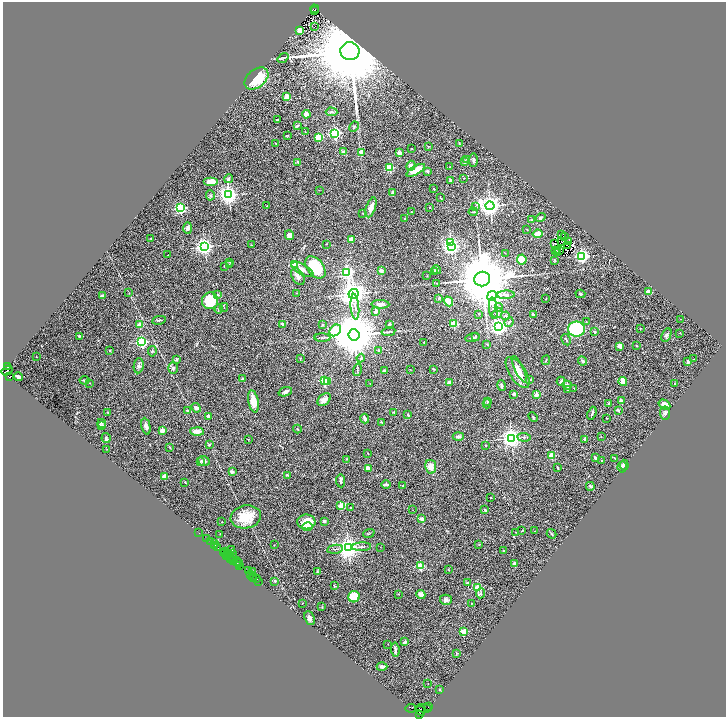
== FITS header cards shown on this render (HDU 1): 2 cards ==
NAXIS1  =                 1447
NAXIS2  =                 1430

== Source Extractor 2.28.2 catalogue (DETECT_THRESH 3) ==
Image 1447 x 1430 px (HDU 1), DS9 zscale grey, zoomed out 1/2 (1 PNG px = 2 x 2 image px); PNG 728 x 719 px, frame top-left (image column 2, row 1430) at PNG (3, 2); each listed source drawn as its Kron ellipse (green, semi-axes under 4 px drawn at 4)
Background 1.12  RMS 0.039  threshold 0.118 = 3 sigma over >= 5 px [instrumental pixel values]
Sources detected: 390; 64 cannot appear on this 1/2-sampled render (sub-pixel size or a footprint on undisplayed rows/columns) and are neither listed nor drawn; the other 326 listed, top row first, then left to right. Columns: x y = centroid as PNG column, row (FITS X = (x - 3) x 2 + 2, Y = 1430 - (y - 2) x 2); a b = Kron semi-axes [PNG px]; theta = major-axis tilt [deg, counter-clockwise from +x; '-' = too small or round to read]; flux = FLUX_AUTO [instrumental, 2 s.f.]
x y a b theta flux
314 9 4 3 - 530
314 11 2 1 - 77
315 26 3 1 - 39
300 30 2 2 - 160
350 51 9 9 - 170000
283 58 6 3 38 10
256 79 13 9 40 220
287 97 2 2 - 240
331 112 6 3 -4 11
306 114 4 3 - 75
277 120 3 2 - 9.2
297 126 4 2 - 16
354 127 5 4 - 13
305 132 3 2 - 5.4
335 133 3 3 - 1900
287 135 4 1 - 4.2
319 137 3 3 - 450
459 143 3 3 - 4.5
276 144 2 2 - 2.7
428 146 2 2 - 12
412 148 2 2 - 2.8
344 152 3 3 - 33
361 153 2 2 - 130
399 153 2 2 - 130
467 159 3 3 - 7.5
473 160 7 4 89 13
298 162 2 2 - 36
465 162 4 3 - 12
411 166 5 4 - 36
450 167 2 2 - 4.9
390 168 3 3 - 440
416 170 10 4 30 120
427 171 2 2 - 45
464 178 2 1 - 2.2
228 179 4 3 - 13
450 180 2 2 - 58
211 182 7 4 0 74
434 189 2 2 - 4.4
319 190 2 2 - 2.4
393 193 4 2 - 35
210 195 5 4 - 12
228 195 4 4 - 4700
440 198 3 2 - 6
267 206 2 2 - 4.9
490 206 4 4 - 6600
371 207 10 4 69 65
430 207 2 1 - 3.2
475 207 4 3 - 9.2
180 208 3 3 - 1200
412 212 3 2 - 2.9
473 212 4 2 - 5.5
363 213 3 2 - 4
541 218 5 3 - 14
405 219 2 2 - 6.2
531 220 3 2 - 6.9
188 228 6 4 90 19
527 230 3 2 - 2.5
538 234 5 3 - 140
561 234 2 1 - 1.9
289 235 5 4 - 51
565 237 2 1 - 3
150 238 3 2 - 3.4
351 240 3 3 - 74
562 241 2 1 - 0.75
568 241 2 1 - 1.3
450 243 3 3 - 810
326 244 3 2 - 2.8
555 244 2 1 - 1.3
251 245 2 1 - 1.9
567 245 2 1 - 3.1
204 247 3 3 - 3500
451 247 4 3 - 2800
558 250 2 1 - 2.4
560 250 2 1 - 0.28
555 251 2 1 - 2.5
505 253 2 2 - 2.8
558 253 2 1 - 8
168 255 2 2 - 2.3
582 256 3 3 - 2200
522 259 5 5 - 150
554 260 4 2 - 5.3
230 262 2 2 - 2.5
229 264 3 2 - 3.5
294 265 3 2 - 310
224 266 2 2 - 9.8
315 267 12 8 -52 290
302 269 12 5 -29 45
381 270 2 2 - 89
437 270 4 4 - 10
347 272 3 3 - 1700
434 272 4 3 - 6.6
298 276 9 6 -58 37
427 276 2 2 - 4.4
482 279 8 7 - 64000
437 283 4 2 - 4.9
649 292 4 3 - 50
129 293 3 2 - 3.6
296 293 3 2 - 3.5
353 294 5 4 - 11000
580 294 5 2 - 9.2
217 295 2 2 - 20
506 295 9 3 2 30
102 296 2 2 - 29
492 296 5 4 - 9200
439 298 2 2 - 23
546 299 3 2 - 3
210 301 8 8 - 280
449 301 5 2 - 150
380 304 9 4 -2 31
224 307 4 2 - 5.6
355 307 13 3 -85 24
493 308 11 4 -82 30
499 308 4 3 - 9
219 309 5 2 - 7.8
376 312 2 2 - 50
497 313 5 4 - 20
479 314 3 3 - 6.4
533 315 4 3 - 18
506 316 4 3 - 8.8
681 319 2 1 - 1.9
159 320 7 3 11 13
509 322 5 3 - 14
586 322 4 2 - 4.5
283 324 3 2 - 44
389 324 4 2 - 10
454 324 3 3 - 420
140 325 2 2 - 110
323 325 3 3 - 4.8
499 327 4 3 - 3600
640 328 3 2 - 3.9
576 329 8 7 - 650
335 330 6 5 - 600
388 332 7 3 10 10
594 332 2 2 - 31
679 333 2 2 - 2.4
354 335 5 5 - 56000
666 335 7 4 64 19
79 336 3 2 - 9.8
476 337 3 2 - 5.7
322 338 8 2 0 13
473 338 7 3 12 11
566 340 6 2 -61 9.6
142 342 3 3 - 1400
424 342 2 2 - 11
487 344 3 3 - 5.8
636 345 2 2 - 14
620 346 4 3 - 59
379 350 4 3 - 9.2
110 351 2 2 - 14
152 351 5 3 - 11
36 357 2 2 - 9.7
361 358 4 4 - 9.9
177 359 2 2 - 36
300 359 3 2 - 4.6
694 359 2 1 - 2
546 360 5 2 - 5.8
582 361 4 3 - 14
688 362 3 2 - 12
139 366 7 5 84 21
8 367 3 2 - 240
173 368 6 5 - 18
410 369 2 1 - 2.3
434 369 4 3 - 5.8
519 369 15 4 -64 41
357 370 6 1 76 5.9
7 371 6 4 31 1400
384 371 3 2 - 14
518 372 18 8 -56 110
10 377 3 2 - 340
18 377 4 3 - 25
243 379 3 3 - 14
85 380 5 2 - 12
324 380 3 3 - 840
530 380 4 2 - 4.5
561 381 4 4 - 17
623 381 4 4 - 79
328 382 3 2 - 29
450 382 2 2 - 100
90 383 2 2 - 2.9
370 383 2 1 - 3.3
674 384 2 2 - 2.8
567 385 4 3 - 25
501 386 5 3 - 18
574 388 3 2 - 4.1
568 390 3 2 - 4.7
285 392 7 4 19 27
514 394 2 2 - 32
536 395 2 2 - 170
324 400 7 5 41 45
253 401 11 5 -79 130
621 401 2 2 - 100
487 402 4 3 - 6.3
608 403 3 2 - 5.8
487 404 4 3 - 7.3
664 404 6 4 -31 63
196 408 5 4 - 20
618 410 2 2 - 35
187 411 3 3 - 6.8
107 412 2 2 - 7.9
394 412 3 2 - 5
592 413 7 2 71 11
665 413 6 5 - 20
408 415 4 3 - 7.5
208 416 2 2 - 86
533 417 5 2 - 5.3
607 418 2 2 - 2.6
365 419 5 2 - 29
381 422 4 2 - 5
102 423 4 3 - 8.5
101 425 4 2 - 7
146 426 8 3 -78 26
297 429 4 2 - 5.2
162 431 2 2 - 170
197 431 7 3 -3 65
458 436 5 3 - 23
601 436 2 1 - 2.2
524 437 7 2 -6 11
106 438 5 4 - 12
511 438 4 4 - 5700
248 440 3 2 - 3.6
585 440 2 2 - 26
209 444 3 3 - 15
485 445 2 2 - 14
170 448 3 2 - 4.2
107 449 3 2 - 2
368 453 3 2 - 4.2
551 456 2 2 - 210
595 458 4 2 - 16
615 458 4 2 - 4.9
346 459 3 2 - 3.1
602 460 2 2 - 2.6
200 461 3 3 - 7.3
204 461 6 4 -20 27
624 465 5 3 - 15
431 467 7 5 -79 77
622 467 6 4 84 25
368 468 4 3 - 46
557 468 3 2 - 7.4
232 472 2 2 - 64
287 475 4 2 - 6.3
165 476 2 2 - 160
341 481 6 3 -84 22
185 482 3 2 - 3.3
386 485 5 2 - 17
403 486 2 1 - 2.9
590 486 4 4 - 15
491 497 2 2 - 2.8
341 506 4 3 - 230
351 508 2 2 - 7.2
413 510 2 1 - 1.6
485 510 2 2 - 38
246 517 15 11 10 190
422 519 2 2 - 100
324 521 2 2 - 46
222 522 2 1 - 5.6
306 522 9 7 1 120
307 527 5 3 - 20
522 531 4 2 - 6.1
535 531 3 2 - 3.5
516 532 2 2 - 2.9
199 533 2 1 - 70
369 533 6 2 22 5.6
220 534 2 1 - 2.2
552 534 5 2 - 6.2
207 539 2 2 - 180
210 541 2 1 - 170
214 544 2 1 - 93
479 544 3 2 - 4.4
215 545 2 1 - 68
274 545 2 1 - 2.6
217 547 3 2 - 270
361 547 9 3 3 15
380 547 3 1 - 2.5
348 548 4 4 - 6400
232 549 2 2 - 3.1
335 549 8 2 9 9.8
503 551 2 2 - 17
223 552 3 2 - 190
226 552 2 1 - 120
233 553 2 1 - 2.8
225 554 2 1 - 150
229 554 2 1 - 85
227 555 3 2 - 100
234 557 2 1 - 61
230 558 3 1 - 360
234 561 3 2 - 220
237 562 4 2 - 330
239 563 4 2 - 310
515 564 2 2 - 76
239 566 2 1 - 77
420 566 3 3 - 460
448 569 3 2 - 4.3
248 570 2 1 - 85
253 571 2 2 - 15
317 572 3 2 - 5.1
250 575 3 2 - 130
252 576 2 1 - 61
254 578 2 1 - 89
257 579 3 2 - 170
275 581 2 2 - 31
258 582 3 1 - 68
468 583 2 2 - 15
334 586 3 2 - 7.9
477 587 3 2 - 360
481 593 5 4 - 15
398 594 3 2 - 3.7
421 594 4 4 - 34
354 597 6 5 - 200
446 600 6 5 - 24
302 603 2 2 - 6.5
471 604 2 1 - 3.3
322 607 3 2 - 3.9
309 618 7 5 -68 27
464 631 2 2 - 230
405 642 4 3 - 18
388 644 2 1 - 1.9
395 650 7 2 -84 20
457 653 3 2 - 4.8
382 667 5 3 - 14
428 683 2 1 - 1.8
440 689 3 2 - 3.9
428 707 2 1 - 84
411 708 5 2 - 140
424 708 8 4 -3 1200
421 710 5 3 - 2500
419 714 3 2 - 150
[64 sub-pixel or undisplayed-footprint detections neither listed nor drawn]